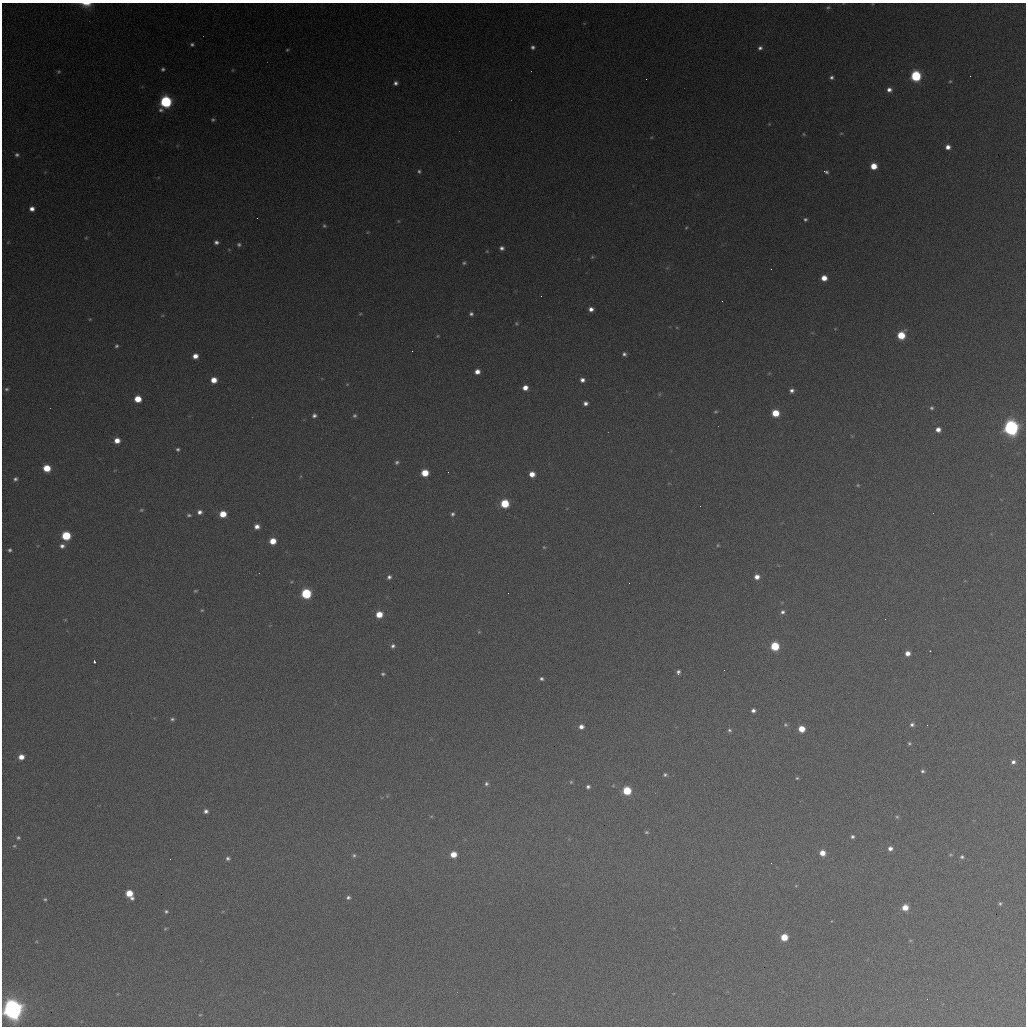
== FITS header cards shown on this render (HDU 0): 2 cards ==
NAXIS1  =                 1024 / length of data axis 1
NAXIS2  =                 1024 / length of data axis 2

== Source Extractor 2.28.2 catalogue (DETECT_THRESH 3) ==
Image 1024 x 1024 px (HDU 0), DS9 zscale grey, 1 PNG px = 1 image px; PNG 1028 x 1028 px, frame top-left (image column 1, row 1024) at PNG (2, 3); no overlay
Background 366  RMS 16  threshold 47.6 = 3 sigma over >= 5 px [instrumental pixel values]
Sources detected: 151; all 151 listed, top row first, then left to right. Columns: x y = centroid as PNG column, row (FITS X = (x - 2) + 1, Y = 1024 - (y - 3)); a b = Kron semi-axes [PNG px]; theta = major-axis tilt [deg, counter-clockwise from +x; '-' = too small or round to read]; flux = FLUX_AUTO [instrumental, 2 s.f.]
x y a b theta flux
86 4 14 6 -1 1.0e+04
828 7 6 5 - 1.8e+03
192 44 5 4 - 2.1e+03
533 47 5 5 - 2.6e+03
760 48 6 5 - 3.2e+03
287 50 4 4 - 1.3e+03
163 69 4 4 - 1.9e+03
232 70 6 4 89 9.7e+02
58 72 4 4 - 1.4e+03
916 76 6 6 - 9.8e+04
831 77 5 4 - 2.6e+03
950 81 4 4 - 1.1e+03
395 83 5 4 - 3.3e+03
889 90 5 5 - 4.7e+03
166 102 7 6 - 1.5e+05
213 120 4 4 - 1.7e+03
769 124 4 4 - 7.8e+02
841 133 5 3 - 8.4e+02
804 134 5 3 - 1.0e+03
948 147 4 4 - 6.1e+03
17 155 6 5 - 2.5e+03
874 166 5 5 - 1.6e+04
419 171 5 4 - 2.0e+03
826 172 6 4 -19 2.2e+03
32 209 5 5 - 5.7e+03
257 218 2 2 - 5.9e+02
805 219 5 4 - 2.0e+03
398 221 5 3 - 1.0e+03
324 226 5 5 - 1.7e+03
686 228 4 3 - 1.0e+03
86 238 5 3 - 9.5e+02
216 242 5 4 - 3.3e+03
239 245 5 5 - 2.2e+03
502 248 5 5 - 3.4e+03
487 251 4 3 - 9.4e+02
592 257 5 4 - 1.2e+03
464 263 6 5 - 1.9e+03
824 278 5 5 - 1.1e+04
541 296 2 2 - 7.5e+02
591 309 5 4 - 5.1e+03
360 314 5 3 - 9.6e+02
471 314 5 5 - 2.5e+03
90 319 4 3 - 1.0e+03
516 323 5 4 - 1.3e+03
835 329 5 3 - 8.2e+02
901 335 6 5 - 3.3e+04
438 336 4 4 - 1.0e+03
116 346 5 4 - 1.8e+03
624 354 4 4 - 2.6e+03
195 356 5 5 - 8.3e+03
477 372 5 4 - 7.2e+03
214 380 5 5 - 1.2e+04
582 380 5 5 - 4.3e+03
525 388 5 5 - 8.6e+03
6 389 4 3 - 1.7e+03
792 391 4 4 - 3.2e+03
138 399 5 5 - 1.9e+04
585 403 4 4 - 3.8e+03
931 408 4 4 - 1.9e+03
715 412 5 4 - 1.4e+03
775 413 5 5 - 2.4e+04
314 416 5 5 - 3.0e+03
354 416 5 5 - 2.1e+03
1011 428 7 6 - 4.2e+05
938 430 5 5 - 6.4e+03
117 440 6 5 - 9.5e+03
178 449 4 3 - 1.9e+03
397 462 5 5 - 2.1e+03
47 468 5 5 - 2.5e+04
448 472 2 2 - 8.1e+02
425 473 5 5 - 2.3e+04
532 474 5 5 - 1.0e+04
15 479 5 4 - 2.4e+03
858 485 5 4 - 1.2e+03
505 504 6 5 - 4.4e+04
141 510 5 4 - 1.4e+03
199 512 6 5 - 4.2e+03
223 514 5 5 - 1.9e+04
452 514 5 5 - 2.3e+03
189 515 6 4 -6 1.8e+03
257 526 5 5 - 6.0e+03
66 536 6 6 - 4.9e+04
273 541 5 5 - 1.6e+04
718 545 4 4 - 1.1e+03
62 546 6 6 - 4.0e+03
544 547 4 3 - 1.0e+03
10 550 4 4 - 2.1e+03
389 577 5 5 - 3.0e+03
757 577 5 5 - 6.6e+03
629 583 2 2 - 4.7e+02
195 591 4 3 - 1.3e+03
306 594 6 6 - 8.2e+04
202 610 4 4 - 1.2e+03
783 612 5 5 - 2.7e+03
379 614 5 5 - 1.8e+04
885 619 2 2 - 2.2e+03
479 632 4 4 - 9.1e+02
393 646 6 5 - 2.8e+03
775 646 6 6 - 4.8e+04
907 653 5 5 - 6.9e+03
94 661 3 3 - 2.5e+03
724 670 2 2 - 9.5e+02
678 672 6 4 85 3.2e+03
383 674 5 3 - 1.6e+03
541 679 5 5 - 2.3e+03
753 710 4 4 - 3.4e+03
172 719 5 5 - 2.1e+03
912 724 6 5 - 2.7e+03
785 725 5 5 - 1.7e+03
927 725 2 2 - 5.1e+02
581 727 6 5 - 5.5e+03
802 729 5 5 - 1.6e+04
729 730 5 4 - 2.0e+03
909 743 4 4 - 1.4e+03
21 757 5 5 - 9.5e+03
1013 762 6 5 - 3.6e+03
922 771 5 4 - 2.0e+03
665 775 4 4 - 1.8e+03
797 778 4 4 - 1.3e+03
571 782 5 5 - 1.3e+03
486 784 5 5 - 2.3e+03
588 787 4 4 - 2.5e+03
627 791 6 5 - 4.1e+04
206 811 5 5 - 3.6e+03
431 816 5 3 - 1.0e+03
897 817 5 4 - 1.5e+03
646 832 6 4 -14 1.6e+03
852 837 4 4 - 2.1e+03
18 838 3 3 - 1.6e+03
14 846 4 4 - 1.1e+03
890 848 5 5 - 4.5e+03
822 853 5 5 - 1.1e+04
453 854 5 5 - 1.4e+04
354 855 6 6 - 2.2e+03
951 855 6 3 8 1.1e+03
962 857 5 4 - 2.1e+03
228 858 5 5 - 2.6e+03
771 863 2 2 - 4.8e+02
796 886 5 3 - 8.9e+02
129 894 8 5 -57 2.3e+04
348 897 5 4 - 2.4e+03
45 899 5 4 - 1.5e+03
1000 903 5 4 - 1.6e+03
905 907 5 5 - 1.4e+04
166 911 5 5 - 1.9e+03
165 929 5 3 - 1.2e+03
784 937 5 5 - 2.4e+04
910 940 6 4 -17 1.1e+03
927 999 2 2 - 5.2e+02
13 1009 7 7 - 1.1e+06
200 1015 4 3 - 8.3e+02
At the frame edge (FLAGS 8, measured only in part): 2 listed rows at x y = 86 4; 13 1009